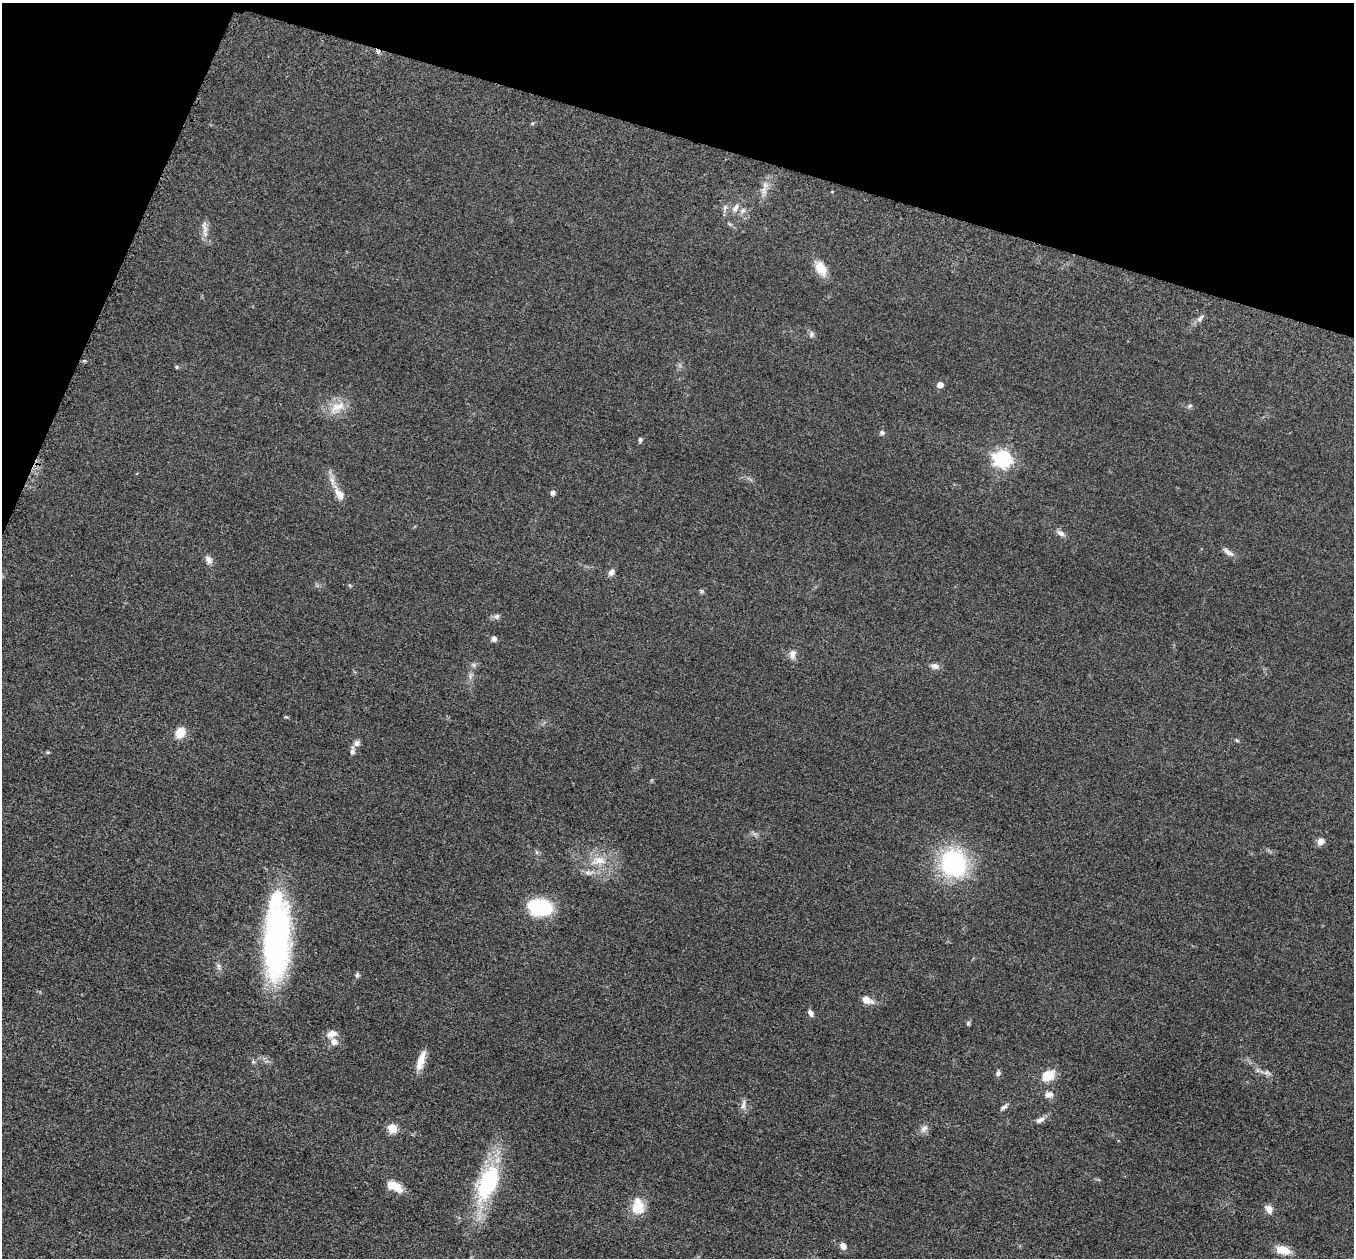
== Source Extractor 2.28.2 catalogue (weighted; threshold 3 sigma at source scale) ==
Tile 2 of 4 x 4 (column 2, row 1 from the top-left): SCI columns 1385-2736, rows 3968-5223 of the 5457 x 5503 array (HDU 1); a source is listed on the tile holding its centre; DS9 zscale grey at full resolution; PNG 1356 x 1260 px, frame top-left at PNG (2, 3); no overlay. Shown black and unused: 15% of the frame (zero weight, under 3 of 5 exposures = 4% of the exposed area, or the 3 px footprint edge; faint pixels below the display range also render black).
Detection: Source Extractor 2.28.2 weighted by HDU 2 'WHT'; one run over the whole footprint, this tile lists its part. Background 0.054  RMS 0.006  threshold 0.0268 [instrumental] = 3 sigma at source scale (4.5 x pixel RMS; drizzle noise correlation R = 1.50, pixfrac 1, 0.05/0.05 arcsec/px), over >= 5 px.
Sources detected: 62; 2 inside a brighter listed object's ellipse — not listed separately; the other 60 listed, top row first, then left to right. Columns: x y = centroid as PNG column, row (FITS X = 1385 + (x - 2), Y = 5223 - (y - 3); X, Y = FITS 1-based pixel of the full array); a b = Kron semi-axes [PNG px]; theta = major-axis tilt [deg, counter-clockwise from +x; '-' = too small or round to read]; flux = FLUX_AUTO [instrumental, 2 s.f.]
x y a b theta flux
378 52 6 5 - 1.2
764 190 12 5 -73 2.8
735 208 13 6 51 3.1
205 227 20 7 -82 4.2
821 268 19 11 -64 9.2
1200 318 12 6 50 2.2
811 334 9 7 -89 1.8
177 367 5 5 - 0.71
940 385 5 5 - 5.9
1190 406 8 5 28 1.1
337 407 25 13 32 10
882 433 7 6 - 1.4
640 440 7 5 83 0.98
1002 458 7 7 - 200
553 493 7 6 - 1.5
339 494 18 9 -59 6.2
1061 533 12 6 -31 2.6
1228 552 17 6 -33 3
209 560 13 8 -59 3.1
611 572 10 7 59 2.4
702 591 6 5 - 0.91
497 616 8 7 - 1.7
494 638 6 5 - 2.6
792 654 13 9 85 3.3
473 665 7 6 - 1.4
935 666 11 7 -11 2.7
286 717 6 3 -18 0.64
180 732 9 7 57 12
1237 740 6 4 -46 0.68
357 743 8 7 - 2.7
48 752 5 4 - 0.64
352 752 8 8 - 1.9
1321 841 7 7 - 4.2
598 861 23 12 -3 12
953 863 23 21 -69 80
588 873 13 7 -7 3.3
539 907 22 13 -9 50
276 940 76 24 87 170
219 966 9 6 -77 1.8
357 975 7 5 74 1.1
866 1000 11 7 -24 6.1
810 1013 9 5 -60 2.3
968 1023 6 5 - 0.94
331 1034 13 8 20 4.2
421 1060 25 8 73 7.8
998 1073 8 6 77 1.6
1267 1073 11 6 -18 2.1
1048 1076 16 11 28 10
1049 1094 10 8 10 3.2
743 1105 15 6 85 2.7
1004 1107 12 5 38 1.6
1040 1120 13 7 24 2.8
392 1128 5 5 - 24
924 1129 11 8 41 2.9
488 1182 40 19 66 64
394 1186 16 8 -29 11
638 1206 21 15 89 12
1269 1209 11 8 -65 3.7
843 1246 7 6 - 3.6
1283 1250 16 9 -15 8.9
Overlapping masked pixels (flux is a lower limit): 1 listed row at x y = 378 52